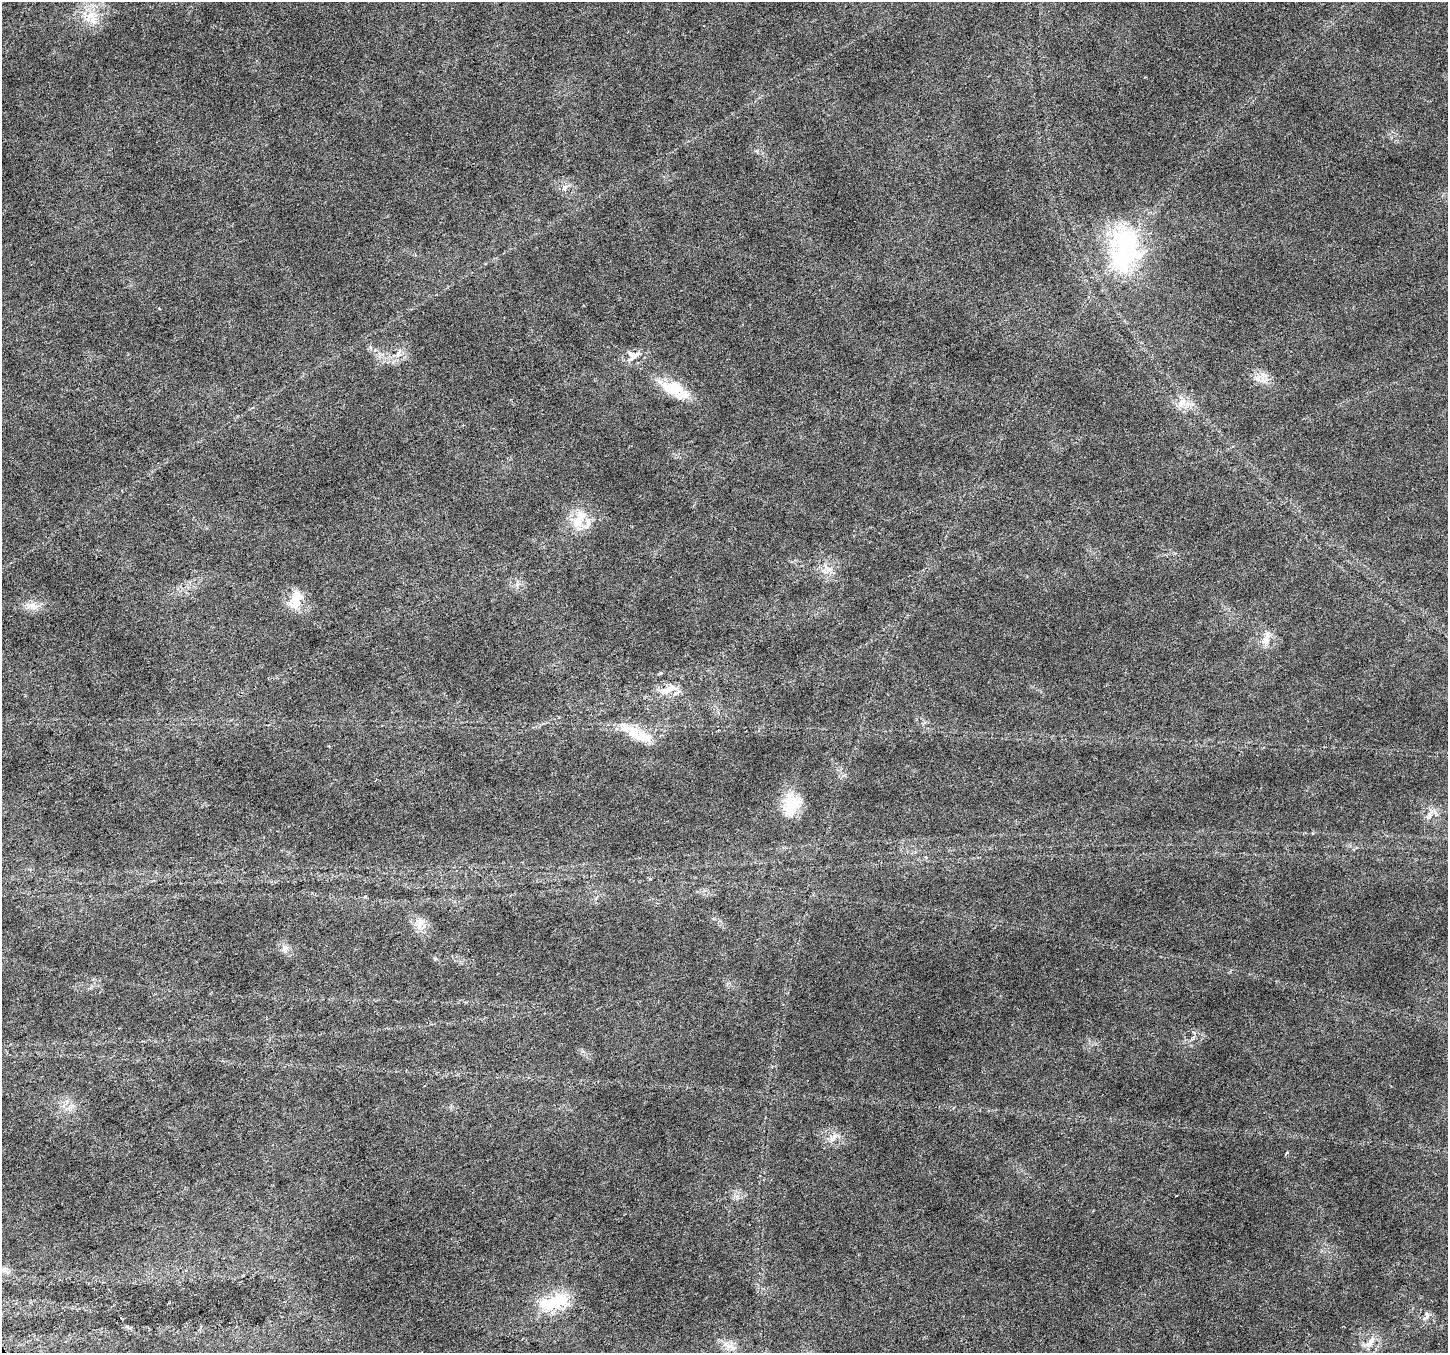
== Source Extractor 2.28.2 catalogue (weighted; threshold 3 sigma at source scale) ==
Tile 7 of 4 x 4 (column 3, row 2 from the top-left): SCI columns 2897-4342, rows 2867-4217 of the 5788 x 5674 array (HDU 1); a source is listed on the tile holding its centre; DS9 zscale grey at full resolution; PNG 1450 x 1355 px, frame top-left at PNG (2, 2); no overlay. Shown black and unused: <1% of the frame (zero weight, under 3 of 6 exposures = <1% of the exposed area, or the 3 px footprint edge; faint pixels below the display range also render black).
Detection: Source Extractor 2.28.2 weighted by HDU 2 'WHT'; one run over the whole footprint, this tile lists its part. Background 0.0161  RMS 0.0018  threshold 0.00756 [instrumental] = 3 sigma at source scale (4.09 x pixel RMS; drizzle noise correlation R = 1.36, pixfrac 0.8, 0.0396/0.0396 arcsec/px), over >= 5 px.
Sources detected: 32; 3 inside a brighter listed object's ellipse — not listed separately; the other 29 listed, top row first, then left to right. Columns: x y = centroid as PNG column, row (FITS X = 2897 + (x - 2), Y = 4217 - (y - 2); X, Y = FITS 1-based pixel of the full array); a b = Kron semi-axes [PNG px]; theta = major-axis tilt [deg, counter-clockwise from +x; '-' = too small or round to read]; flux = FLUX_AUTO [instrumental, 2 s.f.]
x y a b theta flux
92 17 22 18 -58 4
565 188 11 7 61 0.79
1124 249 65 40 85 24
398 354 8 8 - 0.89
633 355 19 15 15 2.1
1263 380 12 7 -43 1.3
674 389 35 14 -27 7.2
1181 403 18 8 47 1.7
579 519 34 16 72 5
829 569 10 6 -26 0.95
518 585 8 5 45 0.53
295 600 21 12 71 4.4
32 606 22 9 -13 1.7
1266 638 21 7 66 1.7
668 689 30 10 23 2.9
639 737 44 16 -3 4.8
792 805 33 21 75 5.5
1429 815 16 5 63 0.93
926 857 5 5 - 0.25
420 923 18 12 78 2
285 949 11 9 -33 0.99
833 1138 16 7 49 1.3
1286 1153 5 3 - 0.19
1176 1196 3 2 - 0.2
550 1304 43 19 3 7.6
1426 1316 14 7 73 0.95
127 1327 6 4 -2 0.32
1370 1342 19 9 46 1.9
728 1346 10 8 77 1.3
Unlisted compact peaks at least as high as the median listed source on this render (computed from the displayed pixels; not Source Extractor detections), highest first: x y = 1193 1032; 737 1196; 435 959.